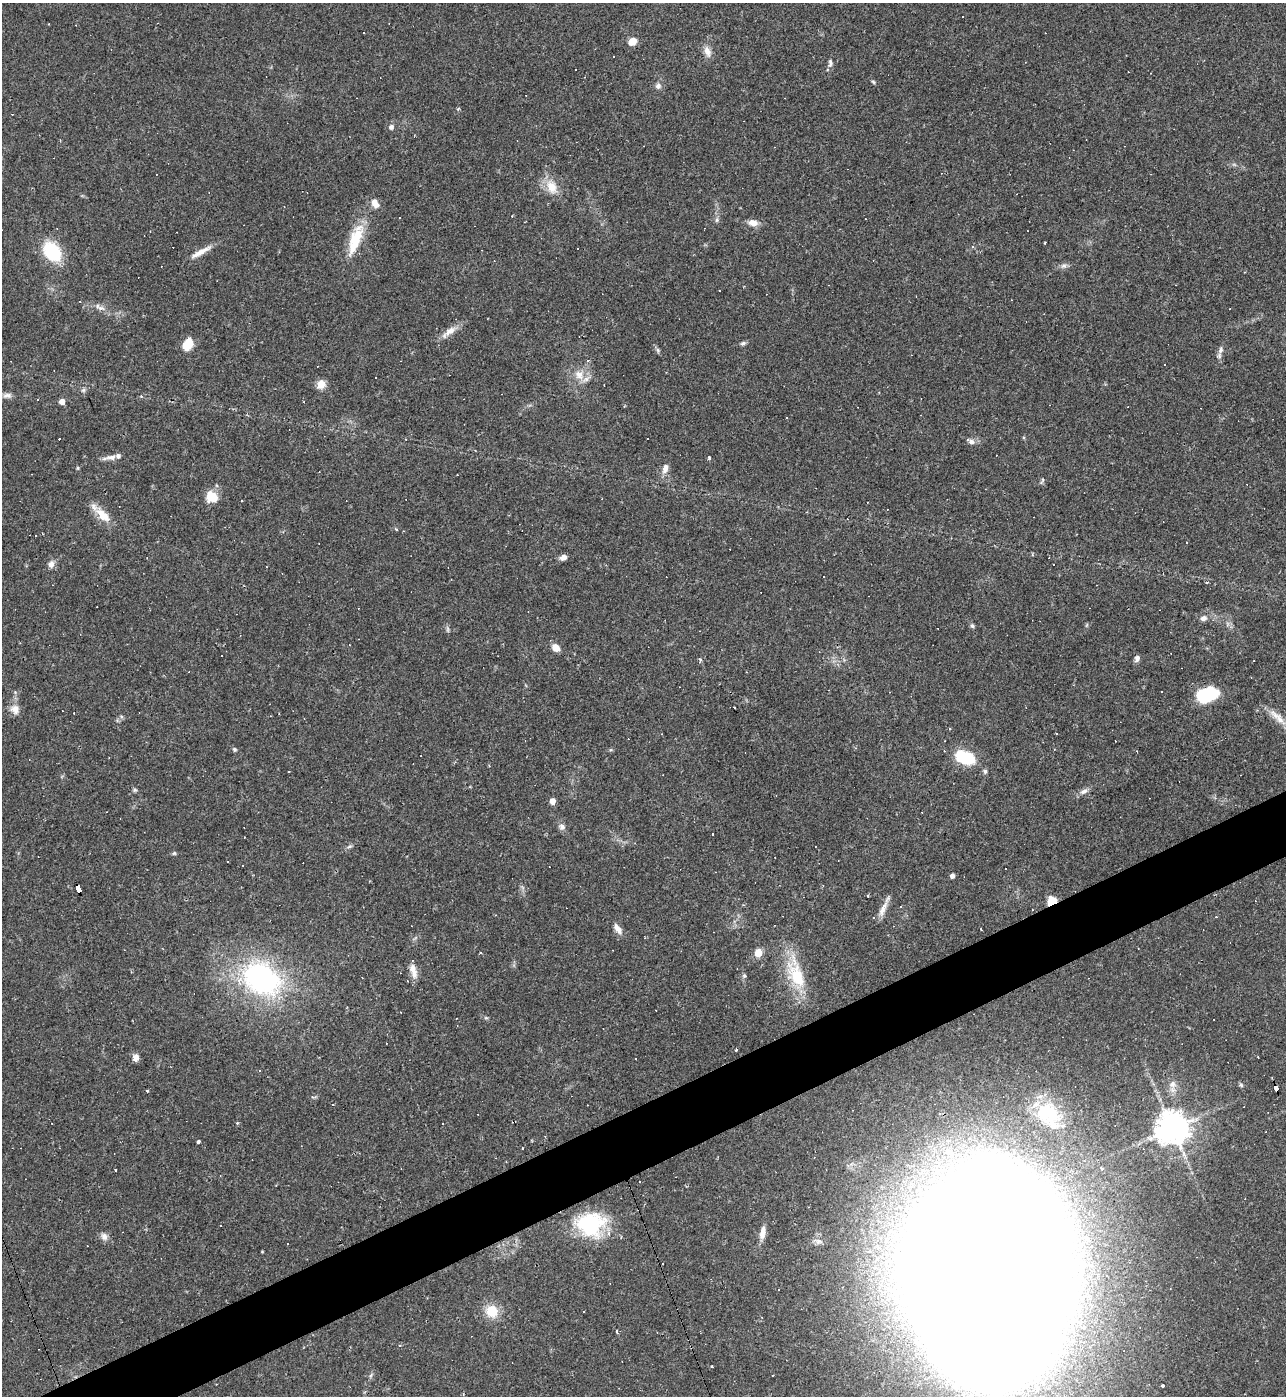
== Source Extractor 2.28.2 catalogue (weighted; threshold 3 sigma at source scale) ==
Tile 7 of 4 x 4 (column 3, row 2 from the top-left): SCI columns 2716-3999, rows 2787-4180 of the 5561 x 5573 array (HDU 1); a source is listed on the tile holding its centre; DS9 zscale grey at full resolution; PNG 1288 x 1398 px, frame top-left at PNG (2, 3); no overlay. Shown black and unused: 4% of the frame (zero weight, under 2 of 3 exposures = <1% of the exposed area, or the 3 px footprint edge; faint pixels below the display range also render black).
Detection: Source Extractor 2.28.2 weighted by HDU 2 'WHT'; one run over the whole footprint, this tile lists its part. Background 0.0322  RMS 0.0048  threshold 0.0218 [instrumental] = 3 sigma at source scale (4.5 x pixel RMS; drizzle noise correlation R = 1.50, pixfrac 1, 0.05/0.05 arcsec/px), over >= 5 px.
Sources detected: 185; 1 too faint to see at this stretch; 1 inside a brighter object's white glare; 61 cosmic-ray / hot-pixel residue — not listed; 3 inside a brighter listed object's ellipse — not listed separately; the other 119 listed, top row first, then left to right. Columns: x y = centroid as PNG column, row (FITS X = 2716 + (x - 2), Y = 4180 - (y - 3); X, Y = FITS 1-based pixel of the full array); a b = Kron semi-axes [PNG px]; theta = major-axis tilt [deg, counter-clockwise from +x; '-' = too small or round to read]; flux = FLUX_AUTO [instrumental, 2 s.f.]
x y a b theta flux
632 41 7 6 - 7
707 52 16 9 -69 3.7
830 63 11 6 85 1.6
575 69 3 2 - 0.45
873 82 5 4 - 0.66
658 86 8 7 - 1.8
458 109 3 2 - 1.2
391 127 6 5 - 1.9
551 187 22 14 -65 8.3
375 203 11 8 -58 4
717 220 7 5 70 1.1
753 223 12 8 -9 3.7
355 239 45 14 71 18
972 246 4 4 - 0.92
52 251 15 11 -54 37
201 252 30 6 29 5.2
1064 266 9 7 26 1.8
828 285 2 2 - 0.25
101 308 11 6 -15 2.3
449 332 26 8 37 5
743 343 7 5 24 1.1
188 344 14 10 63 7.3
658 350 8 5 -81 0.93
1221 350 13 7 70 2.2
588 360 5 3 - 0.48
579 375 15 14 - 7
321 384 10 9 - 4.7
83 390 7 5 45 1.1
7 395 13 7 5 2.5
141 396 5 4 - 0.59
37 399 2 2 - 0.35
62 401 4 4 - 4.4
304 402 3 2 - 0.36
786 417 3 3 - 3
647 438 2 2 - 0.38
406 439 3 2 - 0.33
971 442 9 7 -25 1.8
709 457 4 4 - 0.57
110 458 19 6 10 3.1
78 468 5 4 - 0.59
665 468 12 7 68 3.3
457 475 3 2 - 0.27
1042 481 11 3 67 0.74
212 497 14 12 -36 8.2
242 501 2 2 - 0.51
103 515 25 11 -42 8.7
396 529 5 3 - 0.48
563 557 7 5 16 2.9
51 564 9 8 - 2.7
1207 582 4 3 - 0.8
1203 618 9 7 10 2
972 626 6 5 - 0.98
447 629 10 4 -85 1
556 648 7 6 - 5.3
1137 658 7 5 72 1.9
700 659 5 4 - 0.73
890 692 3 2 - 0.25
1207 694 19 12 22 32
15 709 13 11 -58 4.1
74 713 2 2 - 0.39
121 716 7 5 -88 1
1280 719 21 10 -54 6.1
1056 733 3 2 - 0.6
944 741 2 2 - 0.39
234 749 6 5 - 0.86
1136 751 3 2 - 0.5
965 757 18 11 -18 26
985 771 7 6 - 1
289 772 2 2 - 0.39
135 790 6 5 - 0.83
1084 791 13 6 32 2.4
552 801 5 4 - 5.1
562 827 9 8 - 2
349 846 8 4 20 1
174 853 6 5 - 0.71
1005 869 3 2 - 0.51
952 876 5 4 - 1.7
78 889 8 4 -68 190
868 896 3 3 - 0.47
1052 901 10 7 30 7.6
883 908 26 6 66 4.2
1032 910 2 2 - 0.39
495 915 3 2 - 0.32
618 929 14 6 -54 3.5
981 929 3 3 - 0.93
481 953 3 3 - 0.53
758 953 6 6 - 8
413 971 21 8 -75 4.6
796 974 47 20 -72 24
744 976 7 5 89 0.95
362 978 3 2 - 0.33
261 979 47 34 -34 99
486 1018 6 4 -18 0.69
736 1050 3 3 - 0.69
135 1058 7 6 - 3.4
260 1070 3 3 - 0.45
1173 1084 10 10 - 3.6
1241 1085 5 5 - 0.84
1276 1088 6 4 -70 45
147 1091 3 3 - 2.1
312 1097 6 4 -4 0.99
1048 1113 31 25 -28 27
237 1123 4 4 - 0.57
1172 1128 11 10 - 800
198 1141 4 3 - 1.2
1101 1168 5 4 - 1
115 1170 3 3 - 1.9
589 1224 34 30 8 35
762 1233 19 7 81 4.3
104 1237 10 8 -69 2.5
818 1241 15 7 -14 2.4
262 1251 3 2 - 0.36
986 1269 139 102 85 4400
778 1290 3 3 - 0.83
492 1311 16 15 - 10
617 1331 4 3 - 1.1
712 1367 3 3 - 3.3
371 1375 9 4 60 0.92
1162 1385 3 3 - 1.1
Overlapping masked pixels (flux is a lower limit): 4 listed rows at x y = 78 889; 1052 901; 1276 1088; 986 1269
Isophote crosses this tile's border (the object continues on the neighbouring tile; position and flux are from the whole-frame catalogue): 1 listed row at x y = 986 1269